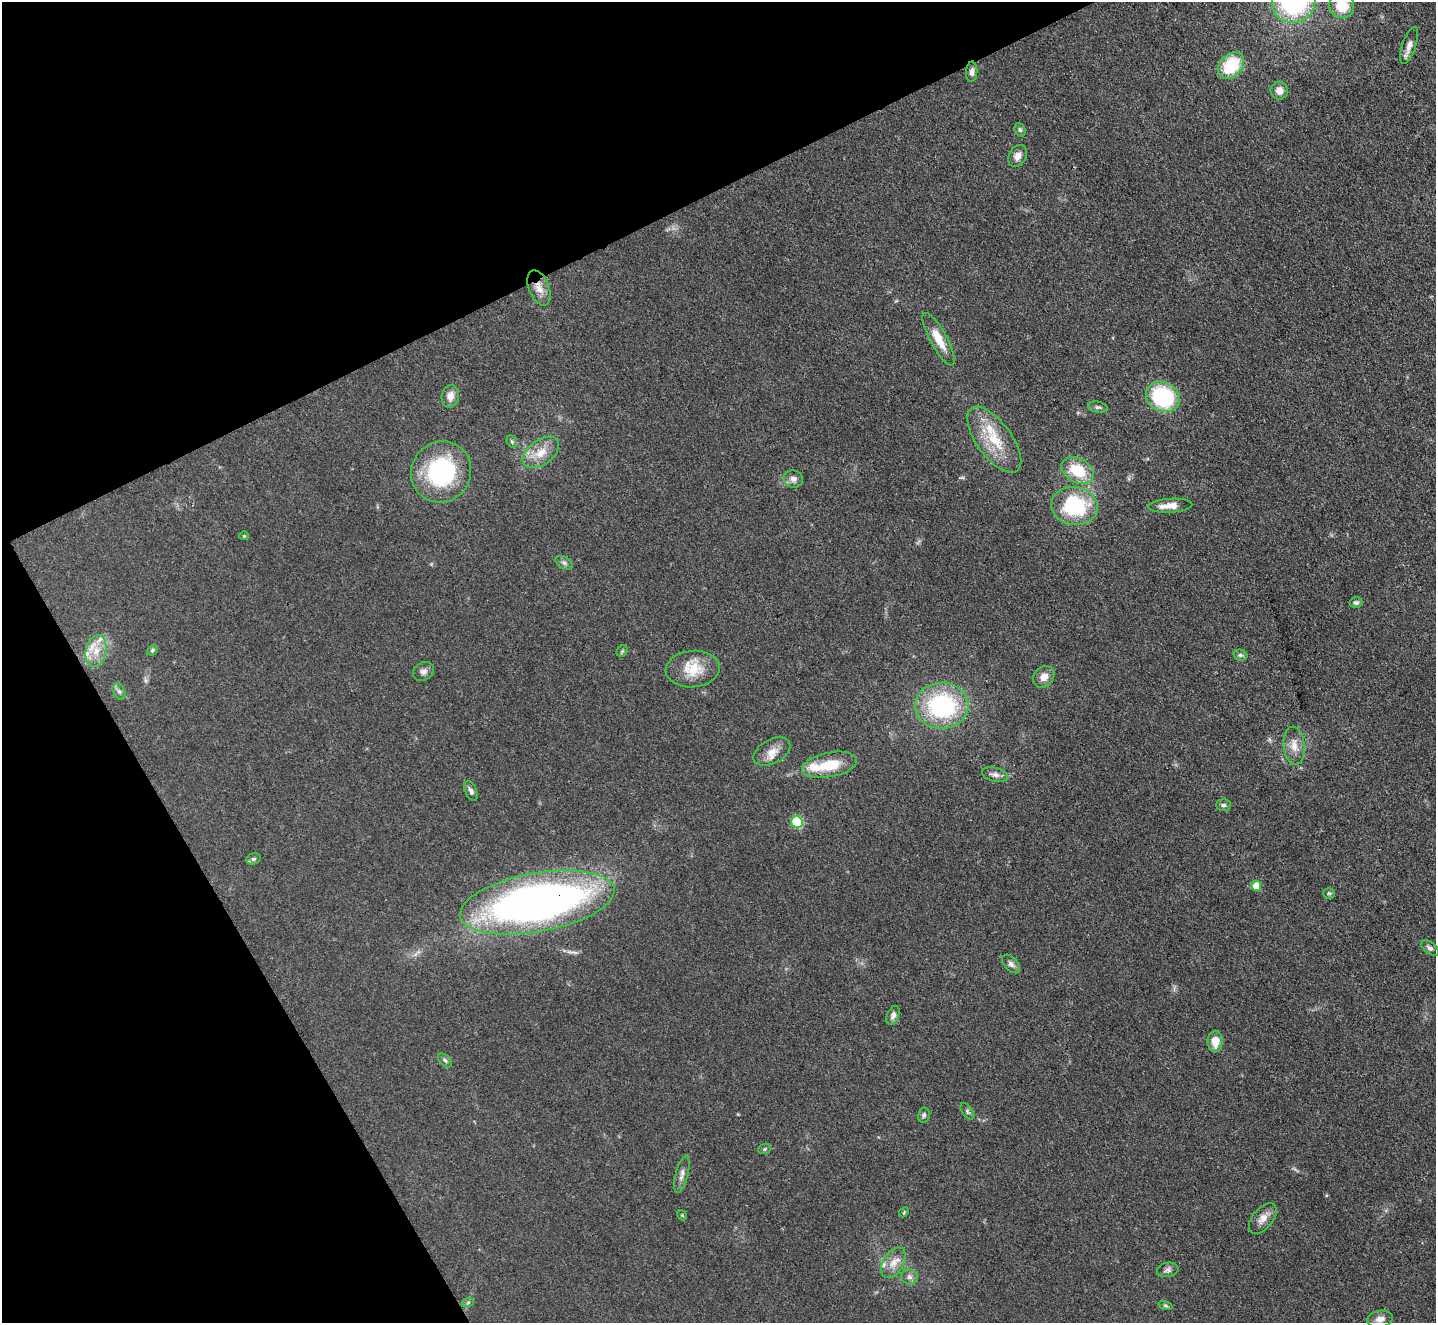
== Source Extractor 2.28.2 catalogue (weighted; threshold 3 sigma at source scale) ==
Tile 5 of 4 x 4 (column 1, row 2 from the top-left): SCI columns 3-1436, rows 2933-4253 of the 5739 x 5728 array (HDU 1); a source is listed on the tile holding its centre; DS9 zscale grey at full resolution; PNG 1438 x 1325 px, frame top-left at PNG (2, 2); each listed source drawn as its Kron ellipse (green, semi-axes under 4 px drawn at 4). Shown black and unused: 25% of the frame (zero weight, under 3 of 4 exposures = <1% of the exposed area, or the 3 px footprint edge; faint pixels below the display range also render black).
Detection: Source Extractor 2.28.2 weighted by HDU 2 'WHT'; one run over the whole footprint, this tile lists its part. Background 0.0737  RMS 0.0063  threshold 0.0283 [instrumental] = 3 sigma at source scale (4.5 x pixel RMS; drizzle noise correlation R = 1.50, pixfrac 1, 0.05/0.05 arcsec/px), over >= 5 px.
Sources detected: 66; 4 inside a brighter listed object's ellipse — not listed separately; the other 62 listed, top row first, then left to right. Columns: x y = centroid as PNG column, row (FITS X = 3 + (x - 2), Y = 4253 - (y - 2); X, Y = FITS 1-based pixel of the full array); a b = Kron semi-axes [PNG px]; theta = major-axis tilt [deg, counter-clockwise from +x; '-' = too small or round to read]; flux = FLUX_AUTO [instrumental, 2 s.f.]
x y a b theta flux
1294 2 22 21 - 92
1342 6 13 12 - 16
1409 45 19 7 72 4.5
1231 65 15 11 46 29
972 72 10 5 86 2.4
1279 91 9 8 - 5
1020 130 7 5 -72 1.2
1018 156 11 8 60 4
539 288 19 10 -69 6.2
939 339 29 8 -61 11
450 396 11 8 80 5
1163 397 17 14 -26 54
1098 407 10 5 -10 1.7
994 440 38 17 -53 24
512 442 6 5 - 0.92
541 452 21 12 36 10
1078 470 17 12 -29 20
441 472 31 29 56 68
793 479 10 8 -11 3.3
1074 506 23 19 -9 50
1170 506 22 7 4 8.2
244 536 5 4 - 0.68
564 563 9 5 -30 1.9
1356 603 6 5 - 1.5
152 650 6 4 42 1
96 651 16 10 77 9.2
622 651 6 5 - 0.93
1240 655 7 5 -15 1.6
693 669 27 18 5 17
423 672 11 9 33 2.8
1044 677 12 9 50 5.3
119 691 9 5 -62 1.9
942 706 27 23 1 74
1294 746 19 10 -85 6.8
772 752 20 12 29 7.7
829 765 28 12 11 19
995 775 13 7 -13 3.1
471 791 10 5 -64 2.2
1223 805 7 5 0 1.5
797 822 6 5 - 42
253 859 7 5 16 1.4
1256 886 5 5 - 11
1329 893 6 5 - 1.1
537 902 78 29 10 420
1430 948 10 5 -38 1.9
1011 964 11 6 -46 2.3
893 1015 10 6 67 2.3
1215 1041 10 7 88 8.3
445 1060 8 5 -43 1.4
967 1111 9 5 -54 1.5
924 1115 7 6 - 1.5
765 1149 6 5 - 0.89
682 1174 19 6 76 3.2
904 1212 5 4 - 0.71
682 1215 5 3 - 0.61
1263 1219 18 10 51 5.6
893 1263 17 10 57 6.7
1168 1270 11 7 9 2.3
909 1277 8 7 - 2.4
468 1302 6 4 19 0.9
1166 1305 7 3 -19 0.94
1380 1319 13 8 8 3.7
Overlapping masked pixels (flux is a lower limit): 2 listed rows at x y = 539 288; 537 902
Isophote crosses this tile's border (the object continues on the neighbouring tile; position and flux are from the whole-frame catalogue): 2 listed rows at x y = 1294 2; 1342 6